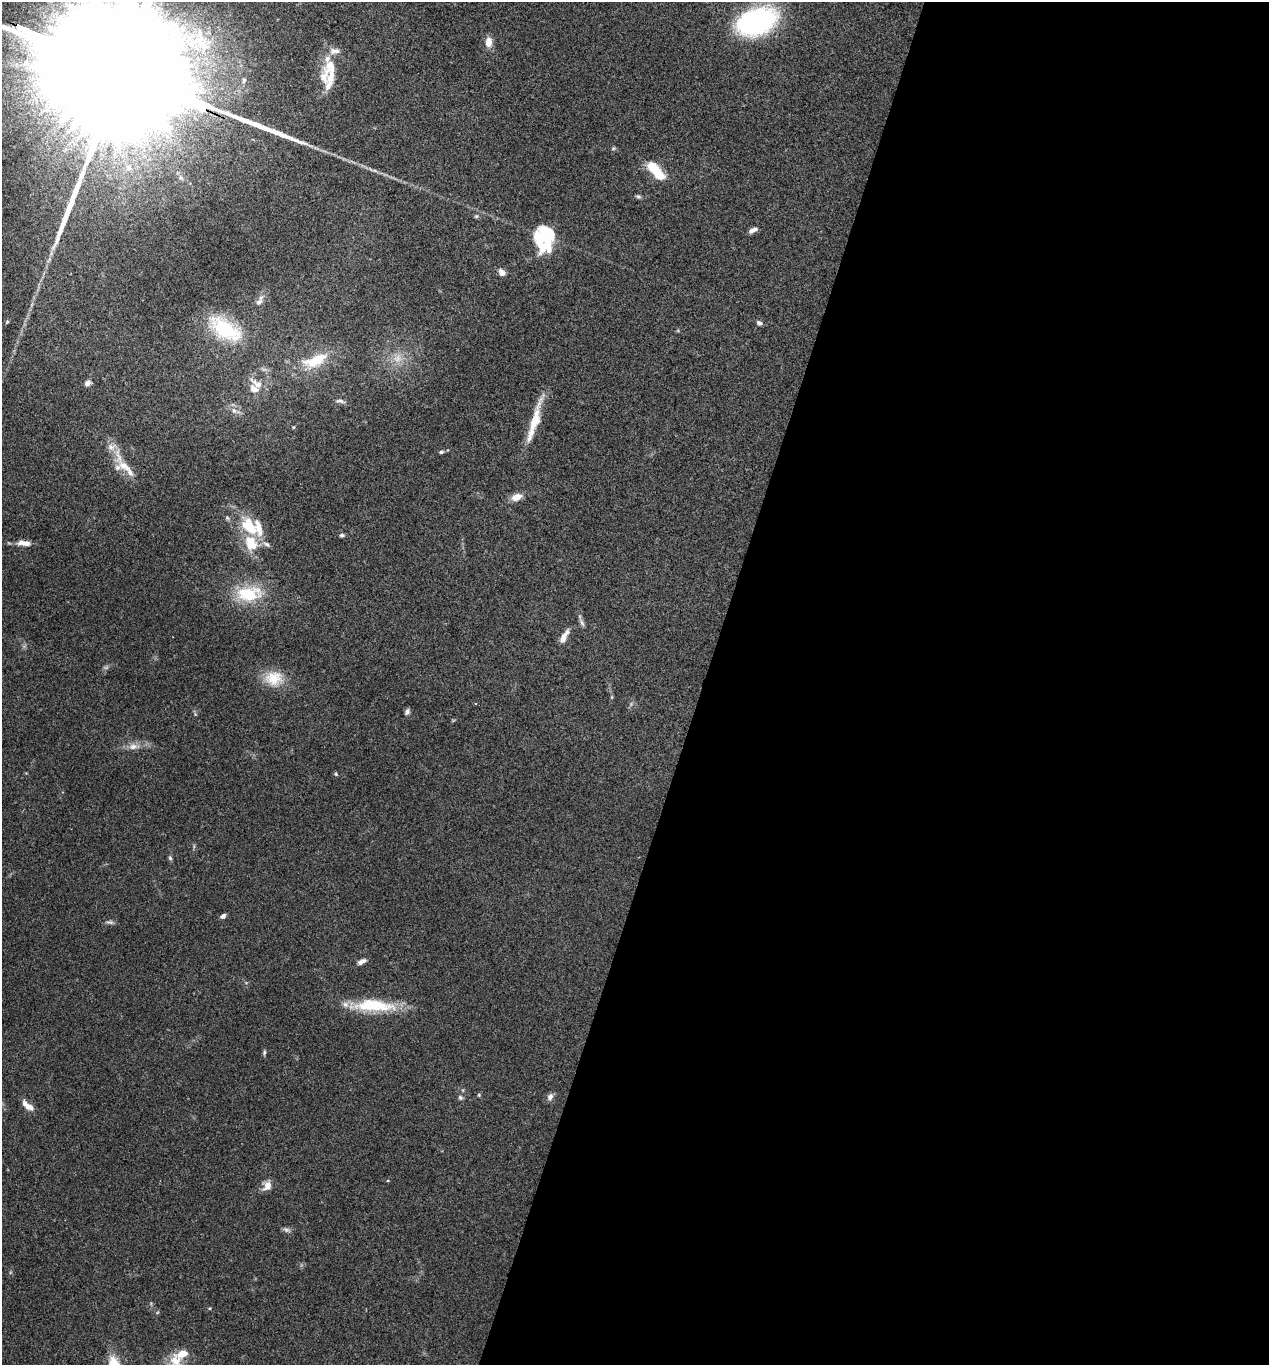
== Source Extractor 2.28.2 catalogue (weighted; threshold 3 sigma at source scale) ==
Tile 12 of 4 x 4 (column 4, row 3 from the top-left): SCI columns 3937-5203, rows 1369-2731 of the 5470 x 5459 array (HDU 1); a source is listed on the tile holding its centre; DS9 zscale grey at full resolution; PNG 1271 x 1367 px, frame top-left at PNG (2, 2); no overlay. Shown black and unused: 45% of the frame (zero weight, under 3 of 4 exposures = <1% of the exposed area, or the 3 px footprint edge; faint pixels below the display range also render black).
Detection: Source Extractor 2.28.2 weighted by HDU 2 'WHT'; one run over the whole footprint, this tile lists its part. Background 0.0779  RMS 0.0059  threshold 0.0268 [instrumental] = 3 sigma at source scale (4.5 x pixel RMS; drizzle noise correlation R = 1.50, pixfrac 1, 0.05/0.05 arcsec/px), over >= 5 px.
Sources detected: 74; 1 too faint to see at this stretch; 2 inside a brighter object's white glare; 1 long thin detection or spike segment (spike, bleed or trail) — not listed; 16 inside a brighter listed object's ellipse — not listed separately; the other 54 listed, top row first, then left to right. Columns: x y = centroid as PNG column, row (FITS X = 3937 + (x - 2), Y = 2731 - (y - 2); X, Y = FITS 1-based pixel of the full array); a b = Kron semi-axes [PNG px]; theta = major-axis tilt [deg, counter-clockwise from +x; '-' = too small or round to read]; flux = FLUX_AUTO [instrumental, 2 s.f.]
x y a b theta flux
756 22 31 19 21 120
488 42 10 7 -90 6.4
330 67 20 16 65 12
114 69 129 24 -24 110000
244 80 7 5 79 1.3
613 148 5 5 - 0.82
128 168 8 7 - 2.3
652 168 15 11 -26 11
638 196 6 5 - 1.1
476 216 6 5 - 0.87
753 230 10 5 24 2.8
544 236 29 14 -1 17
502 272 8 7 - 3.1
259 302 12 7 40 2.7
7 322 5 5 - 0.71
759 323 7 5 -23 1.6
225 329 39 19 -33 40
397 358 13 10 47 5.8
315 360 38 15 21 19
87 383 9 7 50 2.3
254 389 24 12 -68 7.1
340 401 12 4 -11 1.7
234 410 8 6 -63 2.3
534 422 52 9 74 16
293 427 5 3 - 0.54
111 447 12 9 10 4.2
441 452 6 4 24 1.1
124 466 24 10 -34 9.1
516 497 13 8 20 5.5
227 518 6 5 - 0.95
250 527 30 17 -51 21
342 535 7 4 -6 1.2
24 543 17 6 -7 4.4
249 594 31 18 4 27
582 623 10 5 -67 1.7
564 637 19 6 62 5
274 678 23 19 1 14
407 711 8 5 63 1.6
133 746 12 9 22 3.8
336 774 5 4 - 0.75
170 858 6 5 - 1
223 916 7 5 44 1.7
110 922 11 5 -4 1.6
362 961 11 5 26 2.6
373 1005 56 14 -2 29
264 1052 6 5 - 0.97
479 1095 5 4 - 0.7
460 1097 8 6 -58 1.3
550 1097 10 6 69 2.4
28 1106 11 7 -26 5.2
267 1185 11 8 65 5.2
286 1229 11 4 -5 1.6
209 1308 4 4 - 0.53
176 1361 23 15 62 11
Overlapping masked pixels (flux is a lower limit): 1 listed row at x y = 114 69
Isophote crosses this tile's border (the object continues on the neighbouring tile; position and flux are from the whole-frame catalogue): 2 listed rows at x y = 114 69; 176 1361